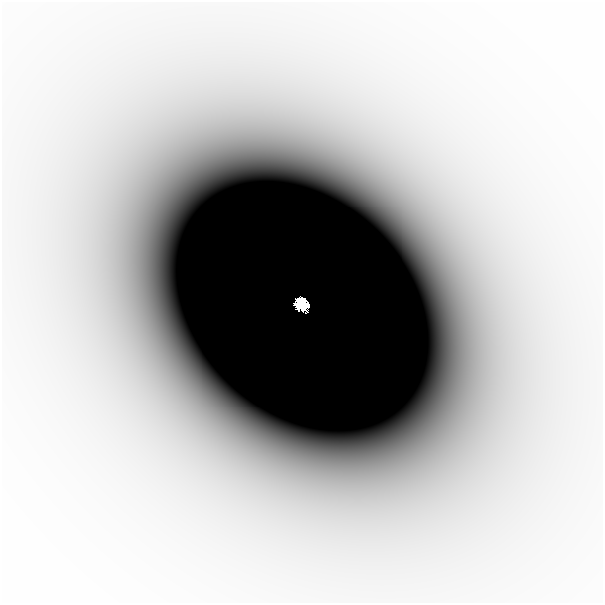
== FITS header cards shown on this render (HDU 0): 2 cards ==
NAXIS1  =                  601
NAXIS2  =                  601

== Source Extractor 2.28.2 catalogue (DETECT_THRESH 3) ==
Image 601 x 601 px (HDU 0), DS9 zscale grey, 1 PNG px = 1 image px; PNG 605 x 605 px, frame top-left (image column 1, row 601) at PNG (2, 2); no overlay
Background -3.18e-07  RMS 1.0e-07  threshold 3.06e-07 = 3 sigma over >= 5 px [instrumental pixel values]
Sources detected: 3; all 3 listed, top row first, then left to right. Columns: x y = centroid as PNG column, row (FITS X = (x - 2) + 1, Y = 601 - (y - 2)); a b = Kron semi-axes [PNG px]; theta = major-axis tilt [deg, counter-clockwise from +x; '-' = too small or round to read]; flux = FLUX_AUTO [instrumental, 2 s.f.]
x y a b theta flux
302 304 10 8 -50 1.5e+00
190 327 21 17 -67 2.0e-04
276 413 34 25 -15 2.8e-04